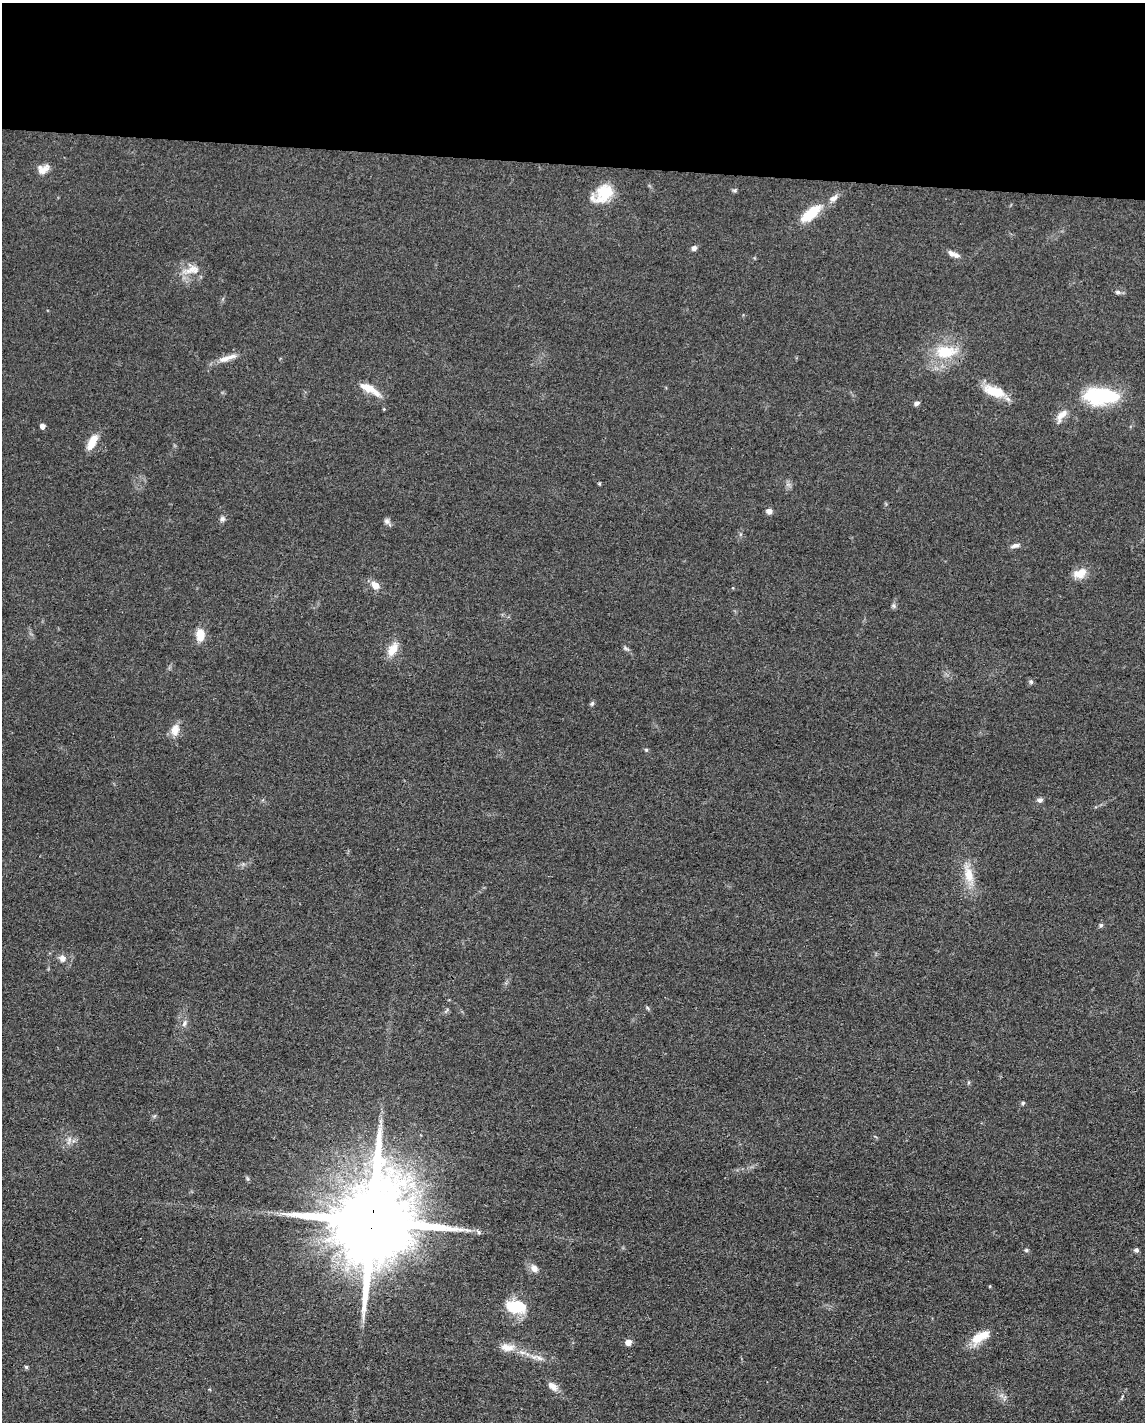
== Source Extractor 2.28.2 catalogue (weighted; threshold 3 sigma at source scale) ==
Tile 3 of 4 x 3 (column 3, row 1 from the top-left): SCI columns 2289-3431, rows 3066-4485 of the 4577 x 4600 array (HDU 1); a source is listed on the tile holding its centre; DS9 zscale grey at full resolution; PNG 1147 x 1424 px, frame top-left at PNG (2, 3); no overlay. Shown black and unused: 11% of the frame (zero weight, under 3 of 4 exposures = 1% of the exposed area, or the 3 px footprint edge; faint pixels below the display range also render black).
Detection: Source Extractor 2.28.2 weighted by HDU 2 'WHT'; one run over the whole footprint, this tile lists its part. Background 0.049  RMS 0.0063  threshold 0.0284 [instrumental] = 3 sigma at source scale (4.5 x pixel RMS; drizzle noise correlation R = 1.50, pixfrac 1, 0.05/0.05 arcsec/px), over >= 5 px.
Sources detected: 55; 2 inside a brighter listed object's ellipse — not listed separately; the other 53 listed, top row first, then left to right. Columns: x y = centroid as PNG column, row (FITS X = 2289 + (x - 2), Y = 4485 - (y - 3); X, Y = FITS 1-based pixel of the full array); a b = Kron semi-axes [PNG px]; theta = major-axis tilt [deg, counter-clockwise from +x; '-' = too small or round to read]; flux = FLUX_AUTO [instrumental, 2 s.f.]
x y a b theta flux
43 169 15 11 22 5.3
734 190 7 4 18 1.1
603 193 27 17 38 19
811 214 30 12 40 18
694 248 6 6 - 2.2
953 254 15 6 -23 3.7
192 269 27 9 24 7.8
1118 292 7 5 -3 1.6
946 352 33 17 2 23
225 359 19 8 19 6
368 388 25 9 -26 9.9
994 391 28 12 -20 15
1101 396 40 18 -2 46
916 403 7 5 26 1.9
384 409 4 3 - 0.59
1061 415 20 9 51 5.8
42 426 5 4 - 3.3
92 442 20 8 61 9.1
769 511 7 6 - 2.8
222 519 7 7 - 1.7
387 522 12 6 -49 2.1
1015 546 12 6 15 2.3
1080 573 17 11 22 8.6
375 585 11 8 -37 5.4
894 606 7 6 - 1.3
200 635 13 9 -89 9.4
626 648 10 4 -28 1.3
393 649 19 11 57 8.1
1031 682 7 6 - 1.3
592 703 7 4 64 1.1
175 730 16 10 79 6.5
646 750 6 5 - 0.87
1040 800 7 6 - 1.8
969 875 28 11 -74 13
1101 925 5 5 - 1.2
62 958 9 8 - 3.2
648 1008 6 4 -69 0.84
184 1023 10 6 60 2.3
1023 1103 5 4 - 1
69 1140 14 4 72 2.2
372 1221 24 20 80 13000
478 1232 8 4 -57 1.3
1026 1250 5 4 - 0.97
1136 1250 7 5 -10 1.3
534 1268 11 8 -48 4.1
990 1286 4 3 - 0.54
516 1307 24 15 -10 20
978 1338 20 14 52 11
628 1342 5 5 - 6.4
507 1347 21 10 -7 7.7
539 1358 15 6 -27 3.5
26 1367 5 5 - 0.96
553 1386 13 8 -40 4.4
Overlapping masked pixels (flux is a lower limit): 1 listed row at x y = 372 1221